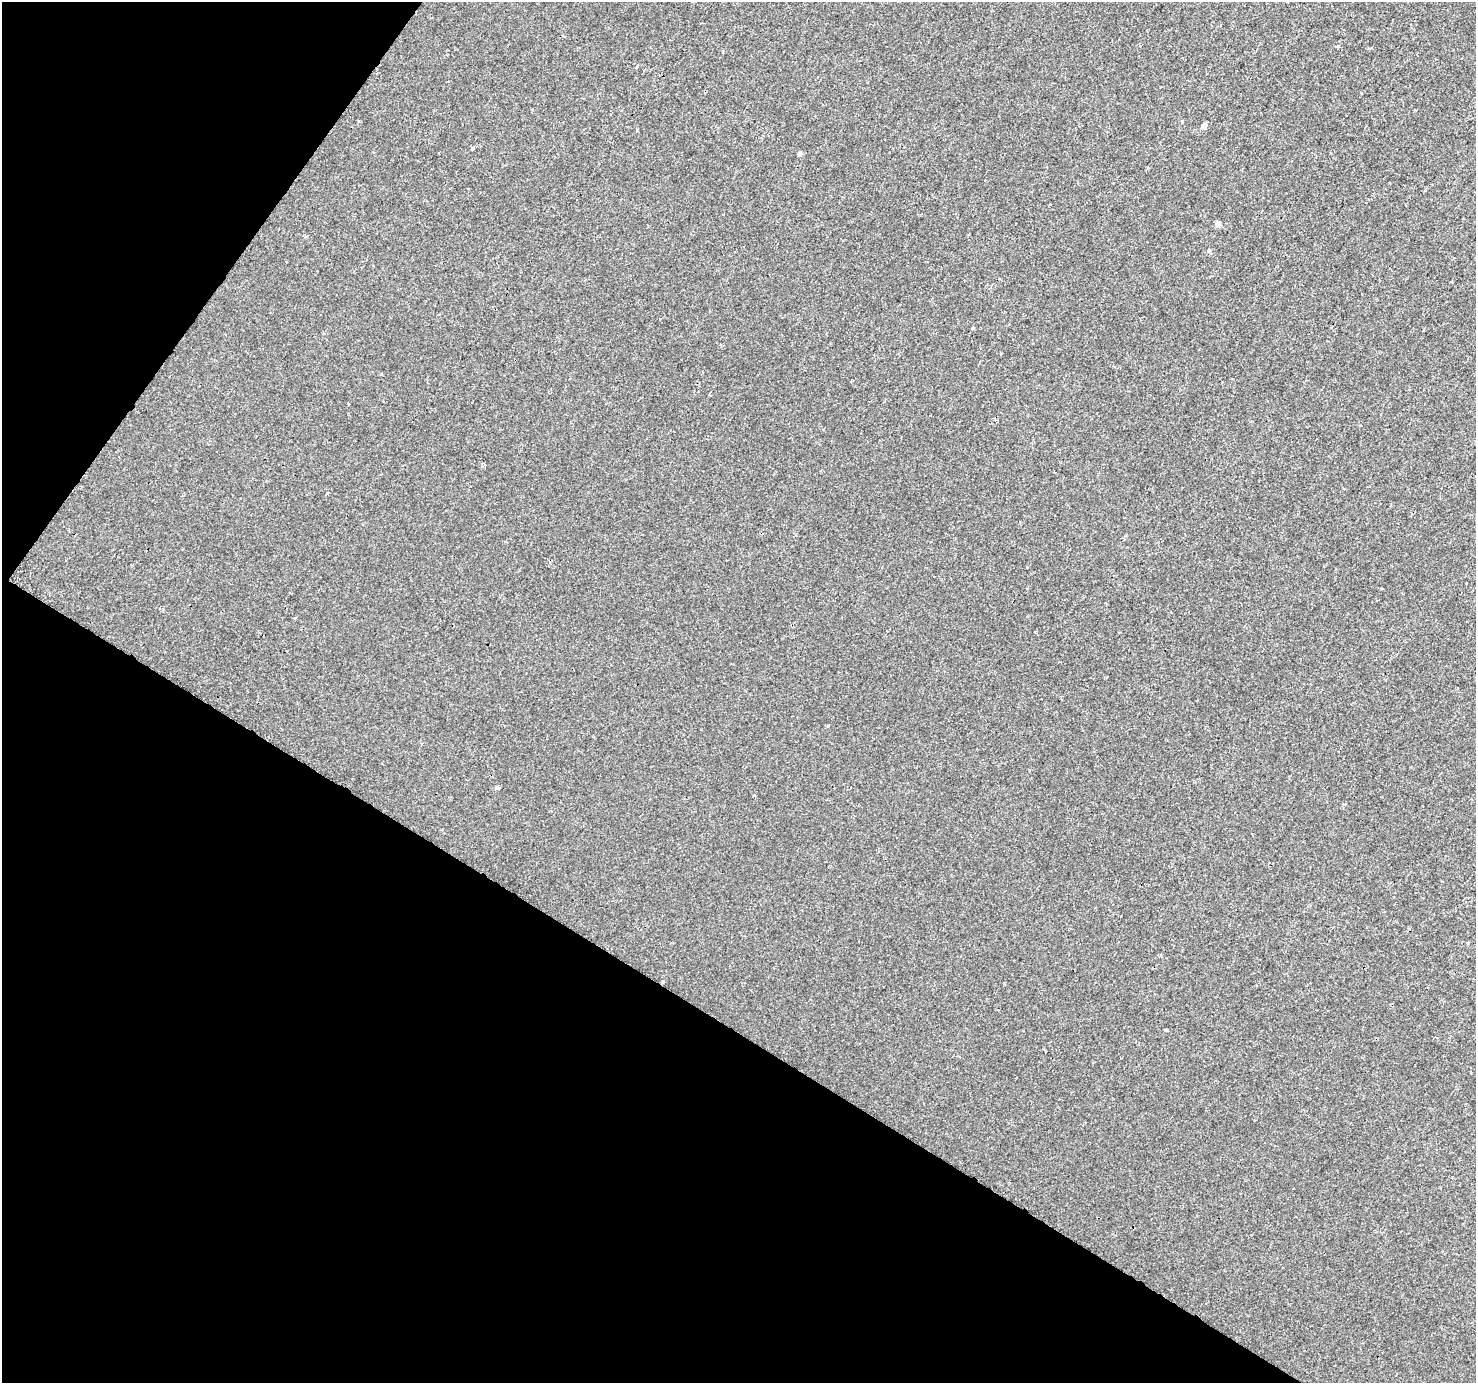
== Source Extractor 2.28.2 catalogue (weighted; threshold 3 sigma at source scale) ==
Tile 9 of 4 x 4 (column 1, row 3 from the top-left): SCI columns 1-1474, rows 1569-2949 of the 5901 x 5965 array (HDU 1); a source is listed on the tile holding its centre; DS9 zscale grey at full resolution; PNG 1478 x 1385 px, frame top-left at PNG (2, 2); no overlay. Shown black and unused: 32% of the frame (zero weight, under 2 of 3 exposures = <1% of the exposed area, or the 3 px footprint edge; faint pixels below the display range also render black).
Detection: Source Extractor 2.28.2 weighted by HDU 2 'WHT'; one run over the whole footprint, this tile lists its part. Background 0.00173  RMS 0.0043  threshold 0.0194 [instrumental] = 3 sigma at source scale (4.5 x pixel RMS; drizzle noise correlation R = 1.50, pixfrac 1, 0.0396/0.0396 arcsec/px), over >= 5 px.
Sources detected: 17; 1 cosmic-ray / hot-pixel residue — not listed; the other 16 listed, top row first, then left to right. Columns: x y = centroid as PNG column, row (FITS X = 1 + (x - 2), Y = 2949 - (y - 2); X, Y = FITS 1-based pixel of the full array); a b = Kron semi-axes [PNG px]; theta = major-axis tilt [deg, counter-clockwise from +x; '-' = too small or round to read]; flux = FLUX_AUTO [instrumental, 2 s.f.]
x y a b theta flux
1338 46 4 3 - 0.46
637 66 4 3 - 0.67
1182 122 4 3 - 0.58
1204 126 5 4 - 2.8
473 148 4 3 - 0.84
800 154 5 4 - 1.3
1218 224 4 4 - 2.9
1209 250 5 4 - 0.84
973 328 4 4 - 0.4
1466 583 4 3 - 1.6
828 726 3 3 - 0.51
497 787 4 4 - 0.95
1468 943 3 3 - 2.3
1161 956 4 3 - 0.45
663 982 4 4 - 0.45
1166 1030 3 3 - 2.3
Unlisted compact peaks at least as high as the median listed source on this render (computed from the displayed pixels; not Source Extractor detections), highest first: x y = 327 493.